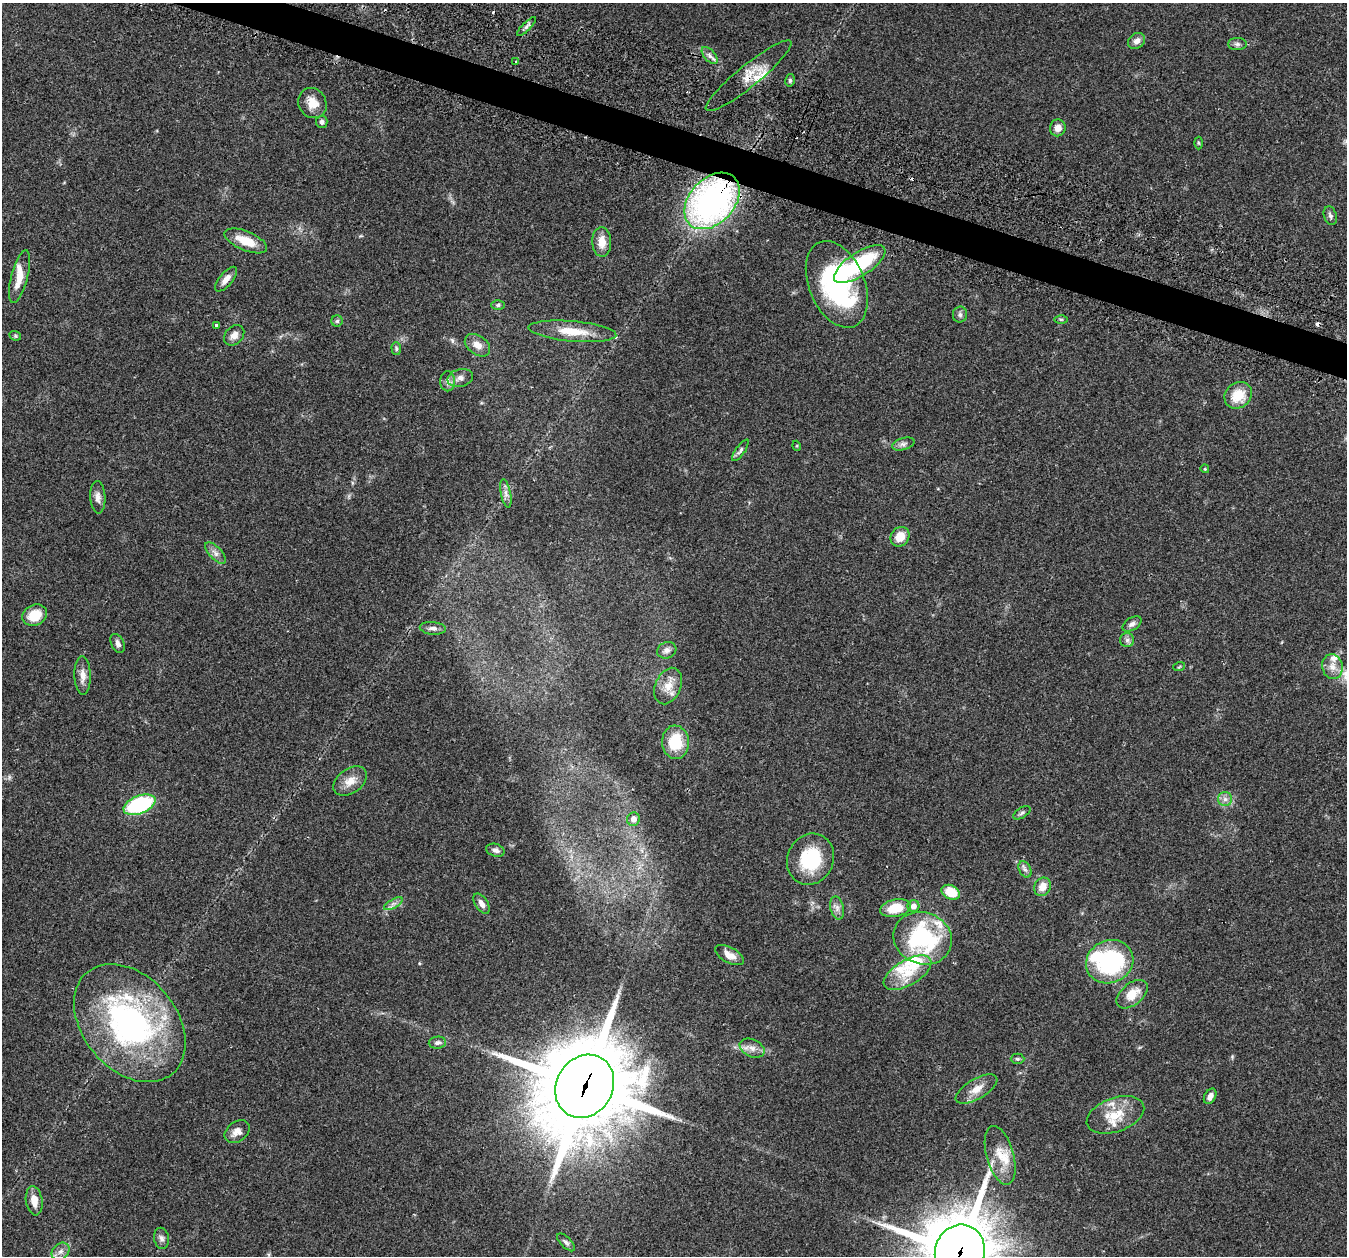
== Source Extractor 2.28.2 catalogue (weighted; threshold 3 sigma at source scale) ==
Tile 11 of 4 x 4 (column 3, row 3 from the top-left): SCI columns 2740-4084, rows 1412-2665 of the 5465 x 5498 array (HDU 1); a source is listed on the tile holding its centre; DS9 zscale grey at full resolution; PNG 1349 x 1258 px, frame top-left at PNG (2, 3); each listed source drawn as its Kron ellipse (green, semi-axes under 4 px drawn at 4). Shown black and unused: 2% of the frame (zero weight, under 2 of 3 exposures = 4% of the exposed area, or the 3 px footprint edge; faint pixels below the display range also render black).
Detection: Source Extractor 2.28.2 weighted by HDU 2 'WHT'; one run over the whole footprint, this tile lists its part. Background 0.0748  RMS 0.0069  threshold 0.0311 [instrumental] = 3 sigma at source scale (4.5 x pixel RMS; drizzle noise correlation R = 1.50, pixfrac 1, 0.05/0.05 arcsec/px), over >= 5 px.
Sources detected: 100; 1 inside a brighter object's white glare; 4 cosmic-ray / hot-pixel residue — neither listed nor drawn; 9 inside a brighter listed object's ellipse — not listed separately; the other 86 listed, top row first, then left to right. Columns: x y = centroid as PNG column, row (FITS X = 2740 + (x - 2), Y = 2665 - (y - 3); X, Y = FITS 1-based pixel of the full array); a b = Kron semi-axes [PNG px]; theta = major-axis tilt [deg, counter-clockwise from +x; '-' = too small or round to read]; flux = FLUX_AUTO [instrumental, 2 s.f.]
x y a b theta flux
526 27 12 4 45 1.9
1137 41 9 7 39 3.8
1237 44 9 6 0 2.2
710 55 10 5 -49 2.5
516 62 3 3 - 2.2
749 76 54 11 39 13
790 80 6 5 - 1.4
312 103 15 13 -61 9
322 122 6 5 - 1.6
1058 128 8 8 - 4.8
1198 143 6 4 -88 0.88
712 201 32 22 47 220
1330 216 10 6 -72 2.1
246 241 23 9 -23 13
602 242 15 9 -87 8.6
860 264 29 12 33 49
19 277 27 8 75 10
226 279 15 6 50 4.9
837 284 45 28 -67 100
498 305 6 5 - 1.4
960 315 8 7 - 1.9
1061 319 6 4 -1 0.93
337 321 5 5 - 1.3
217 325 3 3 - 3.2
572 331 44 10 -5 17
234 335 11 8 46 4.4
15 336 6 4 -22 0.88
477 345 14 9 -36 5.7
396 349 6 4 -89 1.2
460 378 13 8 13 4.3
448 381 10 7 -89 3
1238 395 14 12 39 15
903 444 11 6 16 2.5
797 446 5 3 - 0.6
740 450 13 4 55 1.9
1205 469 4 3 - 0.55
506 493 14 5 -79 3.2
98 497 16 7 -87 3.8
900 537 10 9 - 9.4
215 553 13 6 -47 3.3
35 615 13 10 26 14
1132 624 10 6 31 2.7
433 628 13 6 -5 2.7
1127 640 7 7 - 2.1
118 643 10 6 -65 2.7
667 650 10 8 25 2.8
1179 667 6 3 19 0.72
1332 667 12 10 -77 5.8
83 675 19 8 -88 5.5
668 686 19 12 66 8.9
675 742 17 13 -84 23
350 781 19 12 35 8
1225 799 7 7 - 2.6
140 805 17 9 22 67
1022 813 9 5 32 1.5
633 819 7 6 - 4.5
495 850 9 6 -16 2.9
810 859 26 23 65 35
1025 869 9 5 -62 2.1
1043 887 9 8 - 6.9
951 892 9 7 -27 16
393 904 10 4 30 2.2
482 904 11 6 -57 3.8
913 906 6 6 - 4.1
837 908 12 6 -76 3.2
896 908 15 8 10 16
923 938 30 26 -22 79
729 955 16 7 -28 6
1110 962 24 21 23 72
908 973 26 12 30 17
1132 994 18 11 40 12
130 1023 66 47 -50 180
437 1043 8 6 4 2.1
752 1048 13 9 -25 4.9
1017 1059 7 5 -1 1.2
585 1086 33 28 59 10000
976 1089 23 10 30 8.4
1210 1096 8 5 60 3.2
1115 1115 30 17 20 18
237 1132 13 10 37 5.5
1000 1155 30 13 -74 14
34 1201 15 8 -81 7.4
161 1238 10 7 -80 2.7
566 1242 11 5 -44 2
61 1251 10 7 43 3.3
960 1252 27 25 70 5600
Overlapping masked pixels (flux is a lower limit): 4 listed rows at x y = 749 76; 712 201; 585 1086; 960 1252
Isophote crosses this tile's border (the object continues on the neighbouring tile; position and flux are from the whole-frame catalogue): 1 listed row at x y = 960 1252